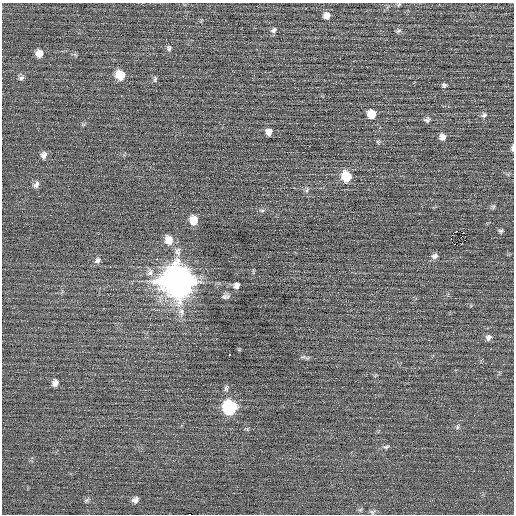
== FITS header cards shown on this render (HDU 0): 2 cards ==
NAXIS1  =                  512 / Axis length
NAXIS2  =                  512 / Axis length

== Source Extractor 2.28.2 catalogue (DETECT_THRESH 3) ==
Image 512 x 512 px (HDU 0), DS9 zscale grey, 1 PNG px = 1 image px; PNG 516 x 516 px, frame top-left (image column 1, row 512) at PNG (2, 3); no overlay
Background 0.0569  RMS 0.69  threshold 2.06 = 3 sigma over >= 5 px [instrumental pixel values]
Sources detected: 48; all 48 listed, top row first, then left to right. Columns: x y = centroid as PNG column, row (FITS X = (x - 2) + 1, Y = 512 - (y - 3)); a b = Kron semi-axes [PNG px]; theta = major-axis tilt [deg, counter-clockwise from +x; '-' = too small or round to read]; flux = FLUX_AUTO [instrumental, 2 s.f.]
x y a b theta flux
399 5 6 4 44 60
327 15 8 7 - 270
274 30 9 7 35 140
398 31 8 4 27 84
169 48 8 6 87 110
39 53 9 8 - 350
120 75 9 8 - 850
21 78 8 6 11 120
155 79 9 5 79 93
444 85 6 6 - 89
372 114 9 8 - 610
484 115 8 6 42 120
427 120 8 7 - 120
393 129 2 2 - 99
269 132 8 7 - 260
442 137 8 7 - 220
378 142 6 4 -71 62
512 149 7 3 -89 100
44 155 9 7 69 190
346 176 10 9 - 1100
36 185 9 6 55 170
307 190 7 5 70 100
493 207 6 5 - 83
262 210 6 4 0 72
193 220 9 8 - 560
456 231 2 2 - 98
501 231 7 5 0 81
451 239 3 2 - 1500
169 240 12 9 -74 520
455 244 3 2 - 150
434 256 9 6 20 160
98 260 9 7 46 160
150 272 11 7 60 240
177 281 13 12 - 68000
237 285 7 6 - 190
225 297 8 7 - 140
181 312 13 7 -82 280
488 337 8 7 - 170
229 354 3 3 - 310
55 383 9 7 70 220
226 388 9 6 75 110
230 407 9 8 - 4500
457 427 6 4 89 73
386 447 8 5 11 100
87 500 7 4 53 76
135 500 7 6 - 190
372 512 7 6 - 96
189 514 2 2 - 220
At the frame edge (FLAGS 8, measured only in part): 2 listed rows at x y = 512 149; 189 514